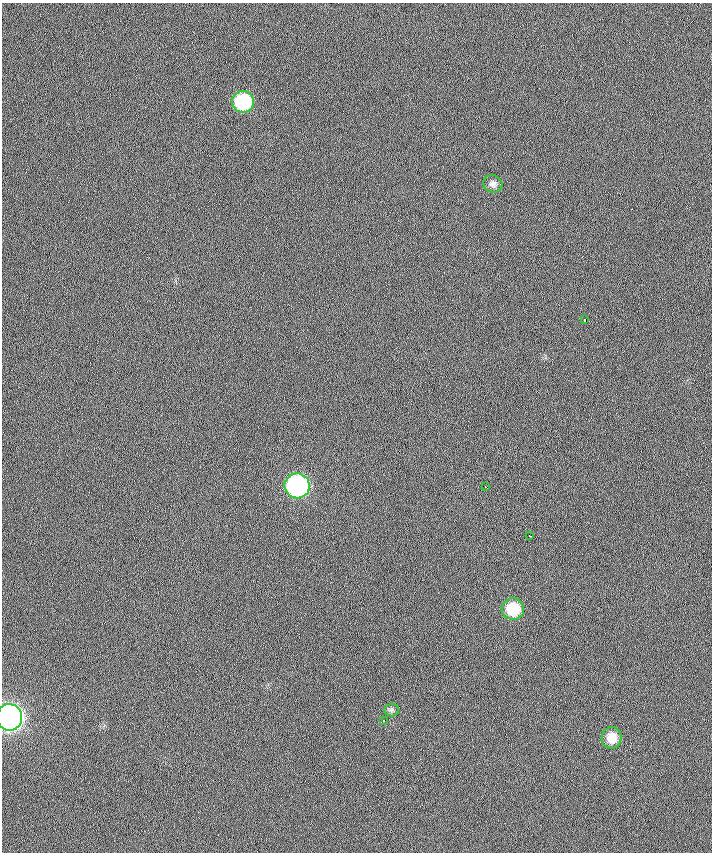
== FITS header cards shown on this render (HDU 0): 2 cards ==
NAXIS1  =                  710 /
NAXIS2  =                  850 /

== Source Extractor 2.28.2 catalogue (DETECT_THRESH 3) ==
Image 710 x 850 px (HDU 0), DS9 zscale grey, 1 PNG px = 1 image px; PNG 714 x 854 px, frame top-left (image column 1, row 850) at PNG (2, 3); each listed source drawn as its Kron ellipse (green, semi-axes under 4 px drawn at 4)
Background 0.75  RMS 9.1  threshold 27.4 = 3 sigma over >= 5 px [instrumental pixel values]
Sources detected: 11; all 11 listed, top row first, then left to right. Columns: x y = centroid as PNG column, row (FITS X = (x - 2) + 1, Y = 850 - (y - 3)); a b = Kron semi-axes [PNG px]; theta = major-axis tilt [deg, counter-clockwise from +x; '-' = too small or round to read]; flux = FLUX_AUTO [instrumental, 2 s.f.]
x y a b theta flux
243 102 11 11 - 40000
493 184 9 8 - 2700
585 320 4 3 - 4500
297 486 12 12 - 130000
485 487 3 2 - 920
529 535 3 2 - 1100
513 609 11 11 - 20000
392 710 7 6 - 1500
9 717 13 12 - 400000
384 720 3 2 - 1100
612 738 10 10 - 8700
At the frame edge (FLAGS 8, measured only in part): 1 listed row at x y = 9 717